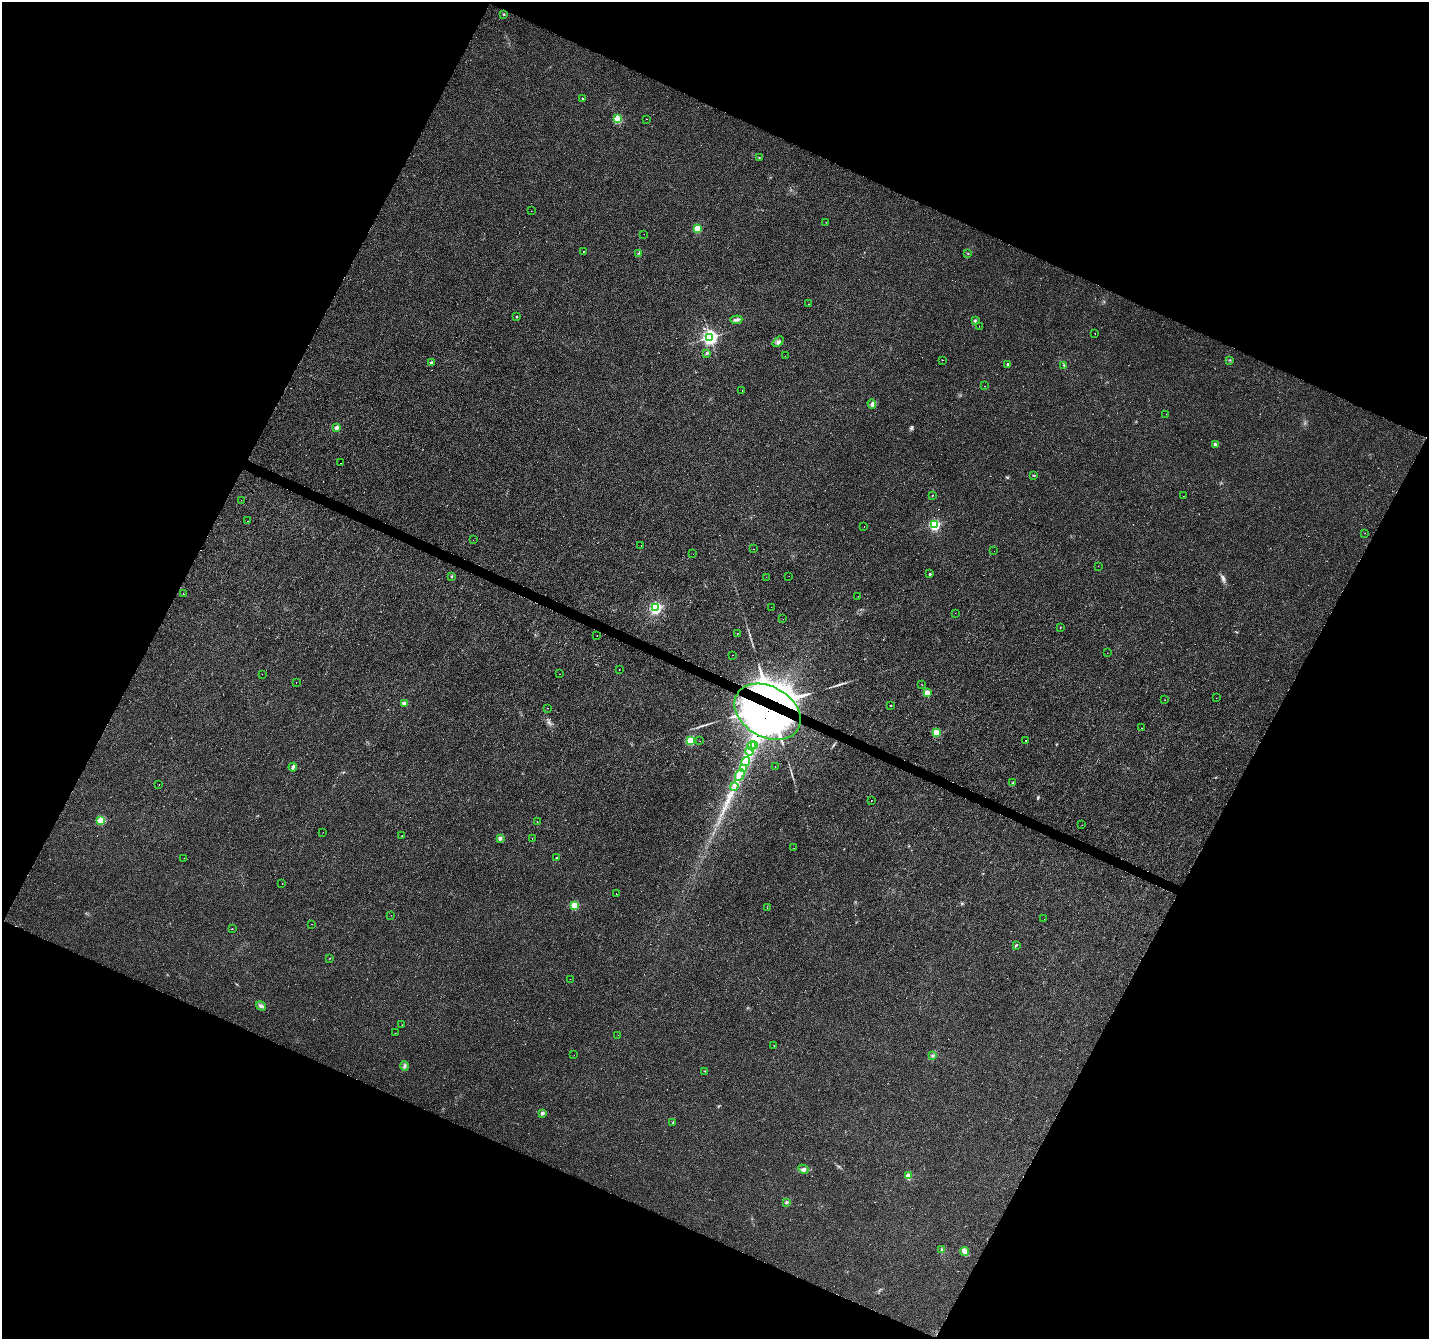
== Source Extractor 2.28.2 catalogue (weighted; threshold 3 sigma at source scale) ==
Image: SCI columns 8-5712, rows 270-5617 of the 5712 x 5819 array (HDU 1 of 3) = the unmasked area's bounding box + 8 px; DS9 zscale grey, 4 x 4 block average (1 PNG px = mean of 4 x 4 image px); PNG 1431 x 1341 px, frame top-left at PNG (2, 2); each listed source drawn as its Kron ellipse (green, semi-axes under 4 px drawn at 4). Shown black and unused: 45% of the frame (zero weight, under 2 of 3 exposures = <1% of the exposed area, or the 3 px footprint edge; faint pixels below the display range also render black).
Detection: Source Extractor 2.28.2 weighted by HDU 2 'WHT'. Background 0.00855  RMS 0.0055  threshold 0.0247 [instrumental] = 3 sigma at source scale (4.5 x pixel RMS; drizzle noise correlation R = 1.50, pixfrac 1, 0.0396/0.0396 arcsec/px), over >= 5 px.
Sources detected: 148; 1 too faint to see at this stretch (4 x 4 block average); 6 inside a brighter object's white glare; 5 cosmic-ray / hot-pixel residue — neither listed nor drawn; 1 coinciding with a brighter row at this scale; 6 inside a brighter listed object's ellipse — not listed separately; the other 129 listed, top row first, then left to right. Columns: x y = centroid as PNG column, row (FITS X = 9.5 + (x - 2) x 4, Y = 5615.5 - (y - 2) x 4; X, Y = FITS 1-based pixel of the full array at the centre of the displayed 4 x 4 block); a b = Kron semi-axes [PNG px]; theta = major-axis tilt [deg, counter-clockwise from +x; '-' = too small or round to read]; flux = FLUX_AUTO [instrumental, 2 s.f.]
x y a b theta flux
504 14 2 2 - 3.3
582 98 2 2 - 4
618 119 2 2 - 160
646 119 2 2 - 1.7
759 157 2 2 - 1.8
531 211 2 2 - 0.52
826 222 2 2 - 0.6
697 229 2 2 - 130
644 234 2 2 - 0.52
583 251 2 2 - 6.9
638 253 2 2 - 1.2
968 254 2 2 - 1
808 304 2 2 - 0.58
516 317 2 2 - 1.8
736 320 6 3 5 7.2
975 321 3 2 - 3.7
979 326 2 2 - 0.59
1095 334 2 2 - 1.7
710 337 3 3 - 940
778 342 6 3 41 8.5
707 353 2 2 - 15
785 356 2 2 - 0.48
943 360 2 2 - 1.3
1230 360 2 2 - 1.6
431 363 2 2 - 15
1008 364 2 2 - 12
1064 365 2 2 - 2.5
985 386 2 2 - 0.53
742 391 2 2 - 0.74
872 404 5 3 - 6.4
1166 414 2 2 - 0.79
336 428 4 3 - 9
1215 444 3 3 - 5.9
341 463 2 2 - 2.7
1034 475 3 2 - 1.6
932 496 2 2 - 1.1
1183 496 2 2 - 2.8
241 500 2 2 - 0.52
248 521 2 2 - 1.1
934 525 2 2 - 360
864 527 2 2 - 1.2
1365 533 2 2 - 0.96
473 540 2 2 - 4.3
641 545 2 2 - 0.64
753 549 2 2 - 1.1
994 551 2 2 - 1.1
693 554 2 2 - 0.93
1098 566 2 2 - 0.57
930 574 2 2 - 7.4
789 576 2 2 - 6.3
452 577 2 2 - 1.5
766 577 2 2 - 0.42
183 594 2 2 - 15
858 596 2 2 - 0.61
771 607 2 2 - 0.48
656 608 2 2 - 410
955 613 2 2 - 0.53
783 619 2 2 - 0.58
1060 627 2 2 - 0.85
737 633 2 2 - 1.2
597 636 2 2 - 0.7
1107 653 2 2 - 0.92
733 655 2 2 - 2.5
619 670 2 2 - 9.5
262 674 2 2 - 0.98
559 674 2 2 - 0.76
296 683 2 2 - 1.9
922 685 2 2 - 0.79
927 693 2 2 - 62
1216 698 2 2 - 1.5
1165 700 2 2 - 0.7
404 703 3 3 - 10
891 705 2 2 - 2
548 708 2 2 - 1.1
768 712 35 25 -30 1700
1141 728 2 2 - 0.86
936 732 2 2 - 88
1026 740 2 2 - 1.6
690 741 2 2 - 160
700 741 2 2 - 2.5
752 746 4 2 - 5.6
754 746 2 2 - 1.9
749 751 4 2 - 4.8
746 761 4 2 - 7.3
293 767 4 2 - 8.9
775 767 2 2 - 0.74
743 768 3 2 - 5.6
740 775 6 3 63 12
1013 783 2 2 - 1.7
159 785 2 2 - 1.7
734 786 4 2 - 5.8
871 800 2 2 - 8.8
101 821 2 2 - 140
537 822 2 2 - 0.51
1082 825 2 2 - 1.3
323 832 2 2 - 0.81
402 836 2 2 - 1.6
500 838 2 2 - 29
532 838 2 2 - 1.9
794 848 2 2 - 1.6
184 858 2 2 - 0.56
556 858 2 2 - 1.7
282 883 2 2 - 0.59
616 894 2 2 - 0.69
574 906 2 2 - 160
767 908 2 2 - 1.1
391 915 2 2 - 0.86
1044 919 2 2 - 0.47
312 924 2 2 - 0.8
232 929 2 2 - 0.89
1016 945 3 2 - 2.7
330 958 2 2 - 0.81
570 979 2 2 - 1
261 1006 5 3 - 9.4
402 1025 2 2 - 0.6
395 1033 2 2 - 0.81
618 1035 2 2 - 0.42
774 1045 2 2 - 1
574 1055 2 2 - 0.47
932 1056 3 2 - 2.6
404 1066 5 3 - 5.7
705 1071 2 2 - 0.96
542 1113 2 2 - 26
673 1123 2 2 - 3.8
803 1169 5 3 - 7.2
909 1176 2 2 - 75
787 1202 3 2 - 4
942 1250 2 2 - 1.5
965 1252 5 3 - 21
Overlapping masked pixels (flux is a lower limit): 1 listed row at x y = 768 712
Diffuse or blended objects may show on this block-average render without a row.